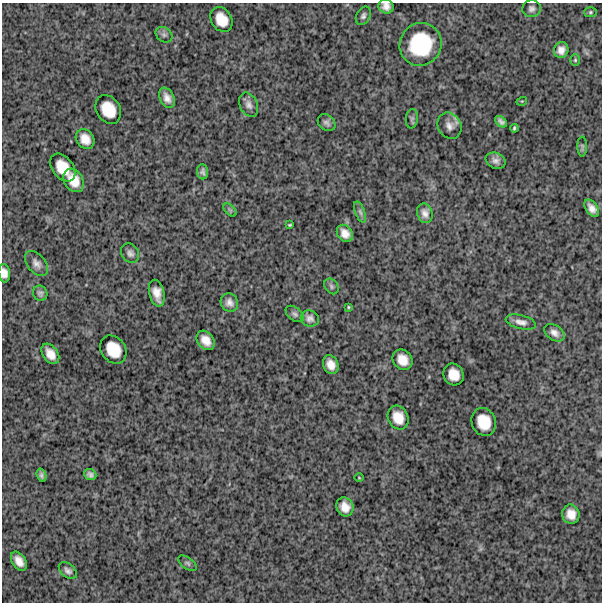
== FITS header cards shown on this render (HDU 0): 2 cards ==
NAXIS1  =                  600
NAXIS2  =                  600

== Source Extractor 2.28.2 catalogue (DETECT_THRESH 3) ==
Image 600 x 600 px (HDU 0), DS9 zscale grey, 1 PNG px = 1 image px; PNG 604 x 604 px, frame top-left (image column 1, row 600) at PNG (2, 3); each listed source drawn as its Kron ellipse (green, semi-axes under 4 px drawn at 4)
Background 1410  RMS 280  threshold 842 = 3 sigma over >= 5 px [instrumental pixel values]
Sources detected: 58; all 58 listed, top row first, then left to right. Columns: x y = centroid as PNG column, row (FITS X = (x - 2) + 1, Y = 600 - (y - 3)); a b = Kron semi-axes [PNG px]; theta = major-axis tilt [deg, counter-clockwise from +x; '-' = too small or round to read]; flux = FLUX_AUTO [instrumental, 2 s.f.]
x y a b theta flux
386 6 8 7 - 1.1e+05
532 9 9 8 - 6.8e+04
590 12 6 5 - 3.2e+04
363 16 10 6 63 5.9e+04
221 19 13 10 -59 2.9e+05
164 35 9 7 -38 5.7e+04
421 44 22 20 58 1.1e+06
561 50 8 7 - 1.3e+05
575 60 6 5 - 2.7e+04
167 98 11 7 -64 1.3e+05
522 101 5 3 - 1.6e+04
249 105 13 8 -65 1.0e+05
108 109 15 12 -58 4.0e+05
412 119 10 6 83 4.3e+04
501 122 7 4 -42 6.3e+04
327 123 10 7 -43 7.1e+04
449 126 14 11 -59 1.3e+05
514 128 4 3 - 2.5e+04
85 139 11 8 -55 2.0e+05
582 146 10 5 -90 3.7e+04
496 161 10 7 -22 8.6e+04
63 167 16 10 -52 3.5e+05
203 172 7 5 -86 5.7e+04
74 180 12 9 -59 2.8e+05
592 208 9 6 -56 1.2e+05
230 210 8 4 -45 3.6e+04
360 212 11 5 -69 5.9e+04
425 213 10 7 -74 1.1e+05
290 225 3 3 - 2.1e+04
345 233 9 7 -54 1.5e+05
130 253 10 8 -56 8.2e+04
36 263 14 8 -49 1.2e+05
4 273 9 5 -84 1.1e+05
331 286 8 6 -55 4.9e+04
40 293 8 7 - 6.0e+04
157 293 14 7 -76 1.9e+05
229 302 9 8 - 1.1e+05
348 307 3 2 - 1.9e+04
295 314 10 6 -38 5.4e+04
310 318 9 8 - 8.5e+04
521 322 15 7 -14 1.2e+05
554 333 11 7 -34 1.1e+05
206 340 11 8 -51 1.9e+05
113 349 15 12 -54 4.0e+05
50 354 11 7 -55 1.8e+05
403 360 11 9 -49 2.3e+05
331 365 10 7 -65 1.7e+05
454 374 11 10 - 2.4e+05
398 418 12 10 -63 2.7e+05
484 422 14 12 -69 3.9e+05
41 475 7 4 -72 5.1e+04
90 475 6 5 - 6.4e+04
359 478 5 3 - 1.5e+04
345 507 10 8 -64 1.9e+05
571 514 9 8 - 1.9e+05
19 561 10 6 -58 1.6e+05
187 563 10 5 -38 4.8e+04
68 571 10 6 -40 7.3e+04
At the frame edge (FLAGS 8, measured only in part): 2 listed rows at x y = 386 6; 4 273